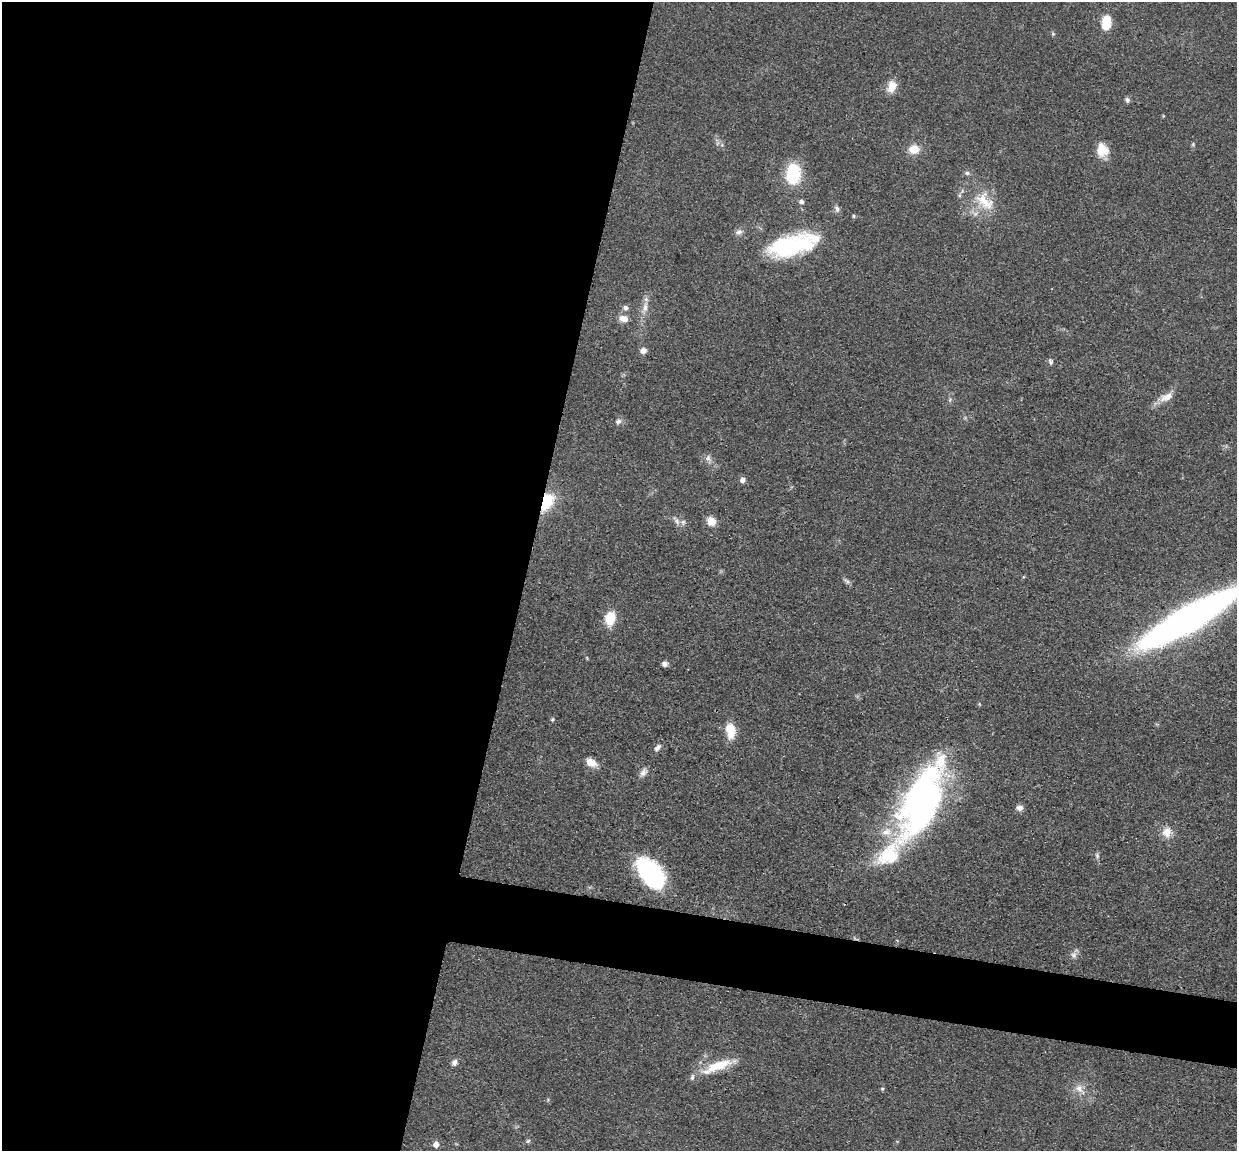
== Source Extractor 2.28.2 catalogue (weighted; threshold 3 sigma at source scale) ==
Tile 5 of 4 x 4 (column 1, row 2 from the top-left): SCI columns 5-1239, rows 2548-3696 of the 4950 x 4974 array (HDU 1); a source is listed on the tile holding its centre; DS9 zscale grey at full resolution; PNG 1239 x 1153 px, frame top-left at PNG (2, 2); no overlay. Shown black and unused: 46% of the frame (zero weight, under 3 of 4 exposures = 1% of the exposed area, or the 3 px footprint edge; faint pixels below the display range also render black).
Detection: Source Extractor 2.28.2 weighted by HDU 2 'WHT'; one run over the whole footprint, this tile lists its part. Background 0.0475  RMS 0.005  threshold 0.0223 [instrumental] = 3 sigma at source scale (4.5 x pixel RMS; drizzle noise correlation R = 1.50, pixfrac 1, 0.05/0.05 arcsec/px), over >= 5 px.
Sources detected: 53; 1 inside a brighter object's white glare — not listed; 3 inside a brighter listed object's ellipse — not listed separately; the other 49 listed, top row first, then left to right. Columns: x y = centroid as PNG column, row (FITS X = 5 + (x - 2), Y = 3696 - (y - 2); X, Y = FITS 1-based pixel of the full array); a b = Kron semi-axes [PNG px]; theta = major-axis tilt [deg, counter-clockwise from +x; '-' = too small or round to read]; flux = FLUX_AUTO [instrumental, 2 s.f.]
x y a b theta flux
1106 22 17 11 84 9.8
1053 34 6 4 -45 0.7
892 86 15 10 69 6.4
1127 100 7 6 - 1.4
1193 144 5 5 - 0.68
914 149 9 8 - 8.7
1102 150 15 12 -77 8.8
967 173 7 5 -1 1.2
793 174 17 12 84 33
801 201 6 5 - 1.7
985 201 33 20 -47 17
837 209 10 6 -57 1.7
854 216 5 4 - 0.7
739 232 10 7 14 2
793 245 53 20 15 58
645 307 17 7 75 4.4
625 308 8 6 -20 1.5
623 318 10 7 -13 4.3
643 350 8 7 - 2.4
1051 361 8 6 -70 1.2
1166 397 21 10 27 5.5
950 399 6 4 20 0.75
618 421 8 7 - 1.7
708 458 10 8 -76 2.3
743 480 7 6 - 2.1
546 502 17 10 60 22
676 521 14 6 -56 2.3
711 521 10 9 - 5.3
847 581 11 4 -40 1.2
610 618 13 9 76 13
1188 619 67 14 30 490
664 664 7 6 - 1.7
552 719 5 4 - 0.69
730 731 19 11 -84 9.2
658 747 12 6 45 1.9
591 762 12 8 -27 5.9
643 772 12 7 52 2.4
923 803 64 40 66 180
1019 808 9 7 6 2.4
1167 832 15 13 87 5.6
1097 856 8 5 -65 1.1
651 873 32 18 -50 71
1074 955 9 7 -86 2
454 1062 8 6 65 1.9
718 1066 46 11 21 15
882 1089 5 4 - 0.66
1079 1089 18 9 -48 5
528 1141 6 5 - 0.88
436 1144 5 5 - 3.9
Overlapping masked pixels (flux is a lower limit): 1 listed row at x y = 546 502
Isophote crosses this tile's border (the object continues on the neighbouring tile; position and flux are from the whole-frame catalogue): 1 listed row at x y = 1188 619